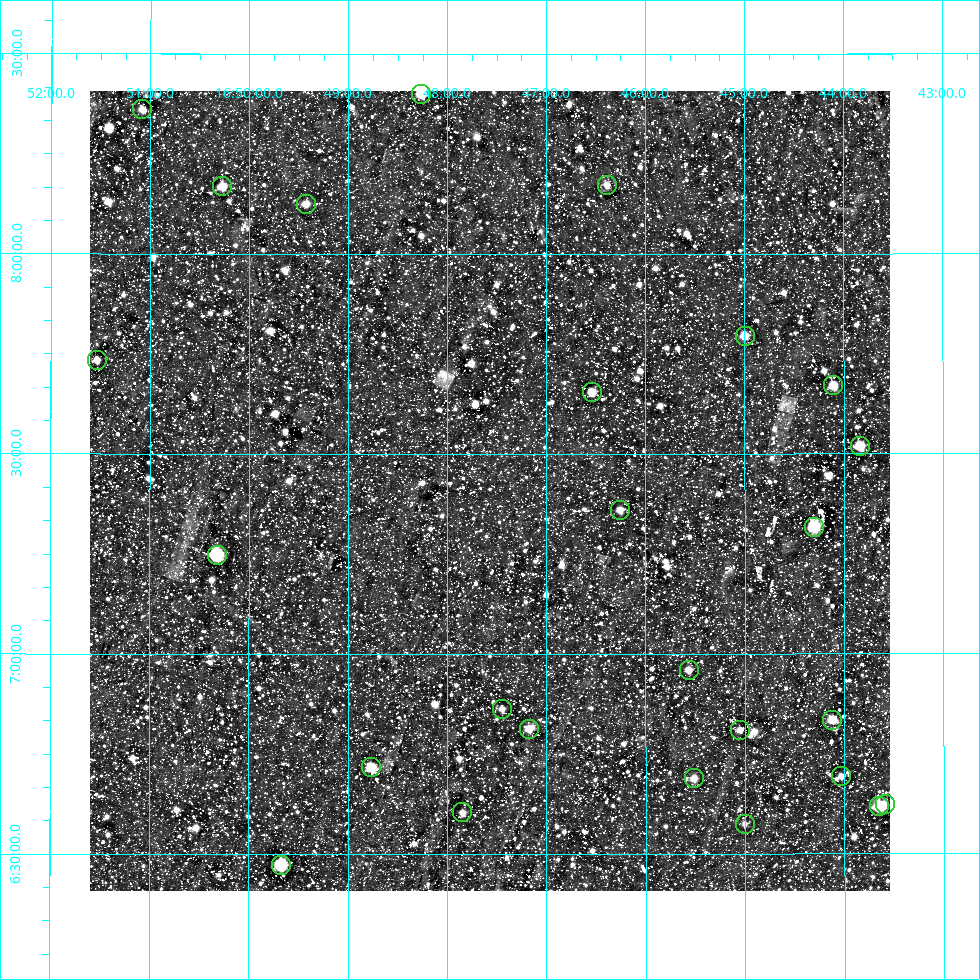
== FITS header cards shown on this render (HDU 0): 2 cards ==
NAXIS1  =                  800
NAXIS2  =                  800

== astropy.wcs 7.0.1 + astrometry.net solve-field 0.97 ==
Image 800 x 800 px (HDU 0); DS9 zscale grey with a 90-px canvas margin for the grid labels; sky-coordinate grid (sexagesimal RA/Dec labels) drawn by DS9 from the SOLVED WCS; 26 Tycho-2 reference stars matched to detected sources circled (green)
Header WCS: RA---AIT/DEC--AIT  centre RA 16:47:34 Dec +07:24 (251.89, +7.41 deg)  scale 9 arcsec/px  FOV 120.0' x 120.0'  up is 0 deg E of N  parity normal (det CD < 0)
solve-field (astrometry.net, Tycho-2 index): SOLVED blind (the header's WCS was not the basis of the solution)
Solved WCS: RA---TAN-SIP/DEC--TAN-SIP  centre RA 16:47:34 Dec +07:24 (251.89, +7.41 deg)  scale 9 arcsec/px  FOV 120.0' x 120.0'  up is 0 deg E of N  parity normal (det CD < 0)
Header WCS and blind solve agree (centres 0.42 arcsec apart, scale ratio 1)
Tycho-2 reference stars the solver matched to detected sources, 26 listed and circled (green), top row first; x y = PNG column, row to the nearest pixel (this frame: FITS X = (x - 90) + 1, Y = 800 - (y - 91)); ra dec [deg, ICRS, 3 dp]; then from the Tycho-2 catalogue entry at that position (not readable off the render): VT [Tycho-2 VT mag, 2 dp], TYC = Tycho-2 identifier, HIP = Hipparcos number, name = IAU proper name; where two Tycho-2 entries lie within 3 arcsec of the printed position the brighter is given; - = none
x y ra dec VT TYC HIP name
421 94 252.067 +8.401 8.22 962-349-1 82248 -
142 109 252.771 +8.361 9.05 975-387-1 - -
607 185 251.597 +8.172 9.40 962-1193-1 - -
222 186 252.568 +8.168 8.45 962-1271-1 82400 -
306 204 252.357 +8.125 9.36 962-1411-1 - -
745 336 251.249 +7.795 8.97 962-990-1 - -
97 360 252.884 +7.734 9.16 975-1471-1 - -
833 385 251.026 +7.671 9.29 962-74-1 - -
592 392 251.636 +7.655 8.71 962-1150-1 - -
860 446 250.960 +7.519 8.49 962-219-1 81909 -
620 510 251.565 +7.360 8.64 396-505-1 82104 -
814 527 251.076 +7.317 8.22 395-2244-1 81944 -
217 555 252.581 +7.248 5.48 396-2346-1 82402 -
689 670 251.391 +6.960 9.67 396-1783-1 - -
502 709 251.862 +6.863 9.67 396-1475-1 - -
832 720 251.029 +6.834 9.40 395-1139-1 - -
529 729 251.792 +6.812 9.47 396-2347-1 - -
740 730 251.262 +6.809 9.50 396-1112-1 - -
371 767 252.191 +6.717 8.66 396-134-1 82282 -
841 776 251.008 +6.693 9.29 395-997-1 - -
694 778 251.379 +6.689 8.86 396-611-1 - -
885 804 250.898 +6.624 9.04 395-1774-1 - -
879 806 250.912 +6.619 7.81 395-969-1 81890 -
462 812 251.962 +6.604 9.15 396-1521-1 82225 -
745 824 251.251 +6.575 9.64 396-1342-1 - -
281 865 252.418 +6.473 9.61 396-107-1 - -